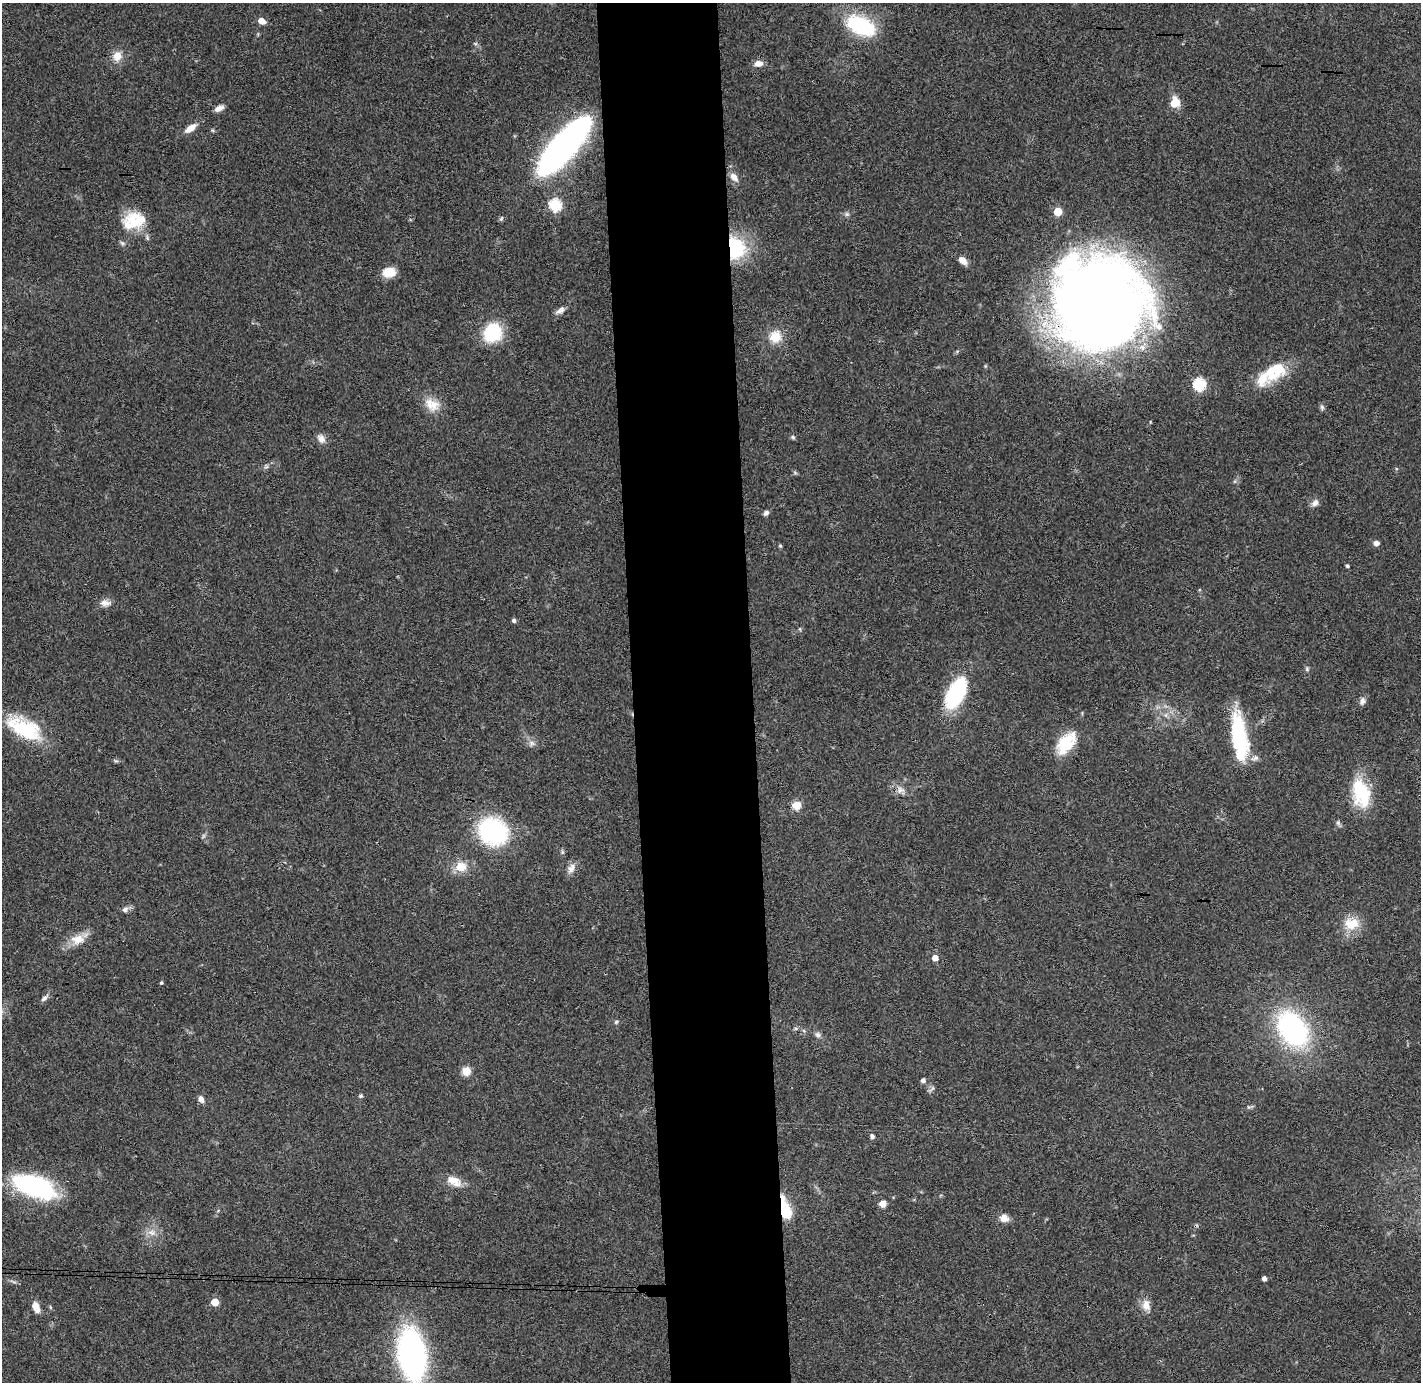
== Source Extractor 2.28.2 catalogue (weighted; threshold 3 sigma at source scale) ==
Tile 5 of 3 x 3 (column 2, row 2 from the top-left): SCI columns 1477-2895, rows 1457-2836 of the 4370 x 4295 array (HDU 1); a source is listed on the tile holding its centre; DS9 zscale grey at full resolution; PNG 1423 x 1384 px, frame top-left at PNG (2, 3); no overlay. Shown black and unused: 9% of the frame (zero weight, under 3 of 4 exposures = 6% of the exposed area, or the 3 px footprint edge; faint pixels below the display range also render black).
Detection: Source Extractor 2.28.2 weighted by HDU 2 'WHT'; one run over the whole footprint, this tile lists its part. Background 0.0824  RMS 0.0056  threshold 0.0254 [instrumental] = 3 sigma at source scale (4.5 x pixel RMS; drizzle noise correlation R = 1.50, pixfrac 1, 0.05/0.05 arcsec/px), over >= 5 px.
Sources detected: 86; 1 too faint to see at this stretch — not listed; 4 inside a brighter listed object's ellipse — not listed separately; the other 81 listed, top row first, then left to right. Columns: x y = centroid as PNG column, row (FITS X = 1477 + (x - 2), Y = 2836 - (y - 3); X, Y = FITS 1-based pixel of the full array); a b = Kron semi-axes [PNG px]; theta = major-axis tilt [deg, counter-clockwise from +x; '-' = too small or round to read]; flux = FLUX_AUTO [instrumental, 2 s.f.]
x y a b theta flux
261 21 5 5 - 6.9
861 26 29 16 -25 49
475 43 6 4 -19 0.85
117 56 14 12 74 6
758 63 10 7 4 3.9
1174 103 9 7 66 11
219 108 11 6 25 3.1
190 128 15 7 36 5.5
563 147 63 20 49 210
734 177 12 7 -49 3.9
555 205 6 6 - 60
1058 211 5 5 - 15
847 214 7 5 -20 1.3
133 220 31 22 12 20
122 243 7 5 -23 1.2
735 248 17 14 -68 48
962 260 9 6 -44 5.4
389 272 14 10 5 8.2
1100 304 84 78 35 750
560 310 14 7 36 2.8
492 333 22 19 59 26
775 336 17 15 75 10
1277 369 32 18 40 23
1199 384 6 6 - 63
432 405 22 16 -30 9
1322 407 7 5 -71 1.2
793 437 6 5 - 0.96
321 439 13 9 -55 3.4
266 466 6 5 - 1.2
795 473 6 4 -19 0.82
1315 503 11 8 46 2.7
766 513 7 5 40 1.7
1376 543 6 6 - 2.4
780 546 5 4 - 0.69
1347 566 4 3 - 1.1
105 603 16 9 0 3.7
514 620 5 4 - 1.5
800 629 6 3 -72 0.63
1307 669 7 5 84 0.99
956 693 36 16 64 48
1362 701 11 7 72 2.3
24 728 45 21 -28 33
1239 737 53 16 -82 45
1065 742 27 17 44 19
532 743 9 7 -54 2.2
116 761 7 4 -18 0.85
900 790 11 10 - 3.7
1361 793 35 20 -77 28
796 805 11 11 - 5
1338 823 8 5 -69 1.3
493 831 28 25 -30 70
562 852 6 4 -90 0.9
461 867 14 12 2 8.7
571 868 15 9 60 3.8
125 910 9 7 25 2.1
1351 924 22 16 5 12
78 939 20 14 5 8.8
935 958 5 5 - 5.2
161 983 4 4 - 0.85
44 998 12 5 44 2
616 1022 6 5 - 0.87
1292 1029 35 24 -57 100
818 1035 9 6 -44 1.8
466 1071 9 8 - 6.4
923 1080 6 5 - 1.9
360 1096 4 4 - 1.2
201 1099 8 6 -62 2.7
1250 1107 11 3 10 1
872 1136 6 5 - 1.5
454 1181 22 12 -28 7.6
35 1186 46 20 -20 72
883 1204 8 7 - 3.5
785 1209 25 10 -76 16
1004 1218 10 9 - 4.5
152 1232 13 8 -1 4.2
1264 1279 4 4 - 2.4
215 1302 5 5 - 13
1146 1305 14 10 -86 5.3
36 1307 12 7 -70 5.2
50 1307 6 3 -71 0.67
412 1354 33 17 -82 230
Overlapping masked pixels (flux is a lower limit): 3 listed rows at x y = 735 248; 1100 304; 785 1209
Isophote crosses this tile's border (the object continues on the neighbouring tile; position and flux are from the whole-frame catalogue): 1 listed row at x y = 412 1354